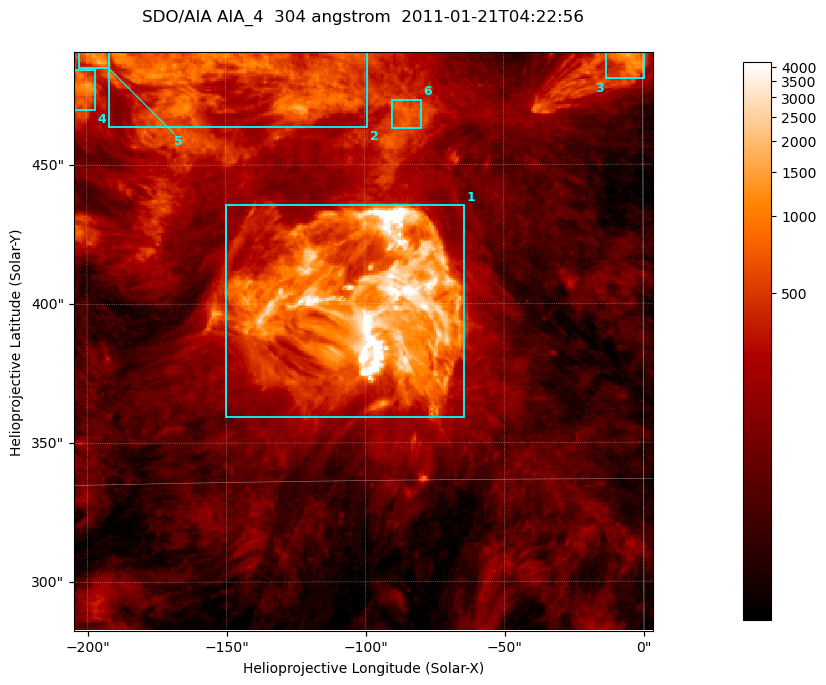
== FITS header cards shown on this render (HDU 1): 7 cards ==
TELESCOP= 'SDO/AIA '           / For AIA: SDO/AIA
INSTRUME= 'AIA_4   '           / For AIA: AIA_ATA1, AIA_ATA2, AIA_ATA3 or AIA_AT
WAVELNTH=                  304 / [angstrom] Wavelength
WAVEUNIT= 'angstrom'           / Wavelength unit: angstrom
DATE-OBS= '2011-01-21T04:22:56.132' / [ISO] Date when observation started; ISO 8
CTYPE1  = 'HPLN-TAN'           / CTYPE1; Typically HPLN
CTYPE2  = 'HPLT-TAN'           / CTYPE2; Typically HPLT

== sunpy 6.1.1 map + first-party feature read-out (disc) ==
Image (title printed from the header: SDO/AIA AIA_4  304 angstrom  2011-01-21T04:22:56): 347 x 347 px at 0.6 arcsec/px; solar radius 975 arcsec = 1625 px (partial field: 1.5% of the solar disc is inside the frame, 100% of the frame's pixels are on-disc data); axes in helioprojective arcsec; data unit not stated in the header (colour bar unlabelled)
Orientation: roll -0.132 deg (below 1 deg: not rotated)
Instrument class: DISC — disc imager (sunpy class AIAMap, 304 A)
Bright regions (active regions / flare kernels): reference = the on-disc median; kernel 3 px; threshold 5 sigma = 503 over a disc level ~137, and >= 1.15x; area >= 120 px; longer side >= 4 px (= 2.4 arcsec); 6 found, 6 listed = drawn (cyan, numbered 1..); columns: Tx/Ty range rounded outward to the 2 arcsec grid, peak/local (2 s.f.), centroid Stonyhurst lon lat
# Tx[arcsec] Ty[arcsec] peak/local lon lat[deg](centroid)
1 -150..-64 358..436 108 -6 +19
2 -192..-98 464..492 9.1 -9 +24
3 -14..2 480..492 15 +0 +25
4 -206..-196 470..486 9.8 -13 +24
5 -204..-192 484..492 12 -13 +25
6 -90..-80 462..474 5.9 -5 +23